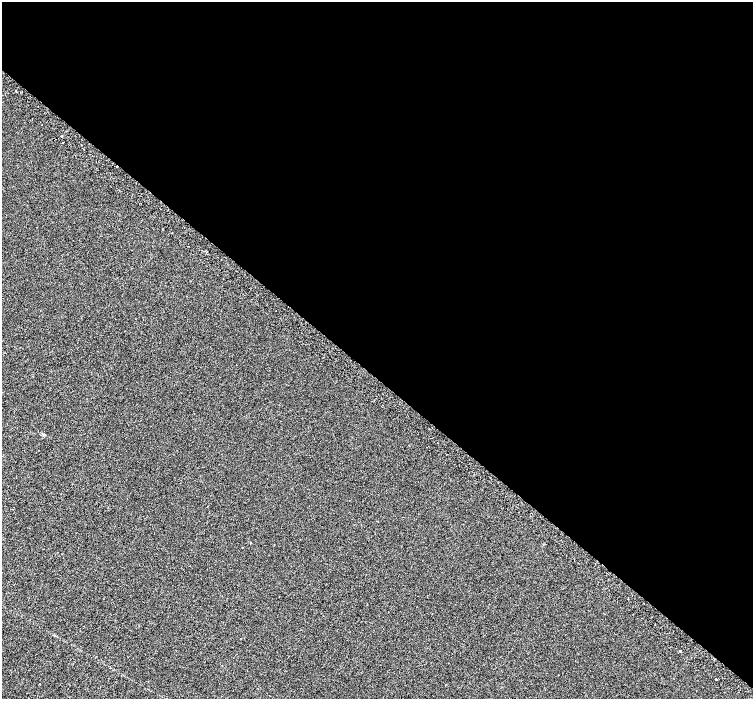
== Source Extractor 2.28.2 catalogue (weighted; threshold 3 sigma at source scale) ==
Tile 3 of 4 x 4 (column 3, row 1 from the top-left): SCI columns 3074-4575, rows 4503-5895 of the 6139 x 6154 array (HDU 1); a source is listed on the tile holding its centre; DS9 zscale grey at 2 x 2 block average (1 PNG px = mean of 2 x 2 image px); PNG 755 x 701 px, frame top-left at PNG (2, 2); no overlay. Shown black and unused: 54% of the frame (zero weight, under 2 of 3 exposures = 4% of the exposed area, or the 3 px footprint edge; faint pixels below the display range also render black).
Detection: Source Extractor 2.28.2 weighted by HDU 2 'WHT'; one run over the whole footprint, this tile lists its part. Background 0.00116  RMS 0.0055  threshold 0.0246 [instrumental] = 3 sigma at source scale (4.5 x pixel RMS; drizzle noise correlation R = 1.50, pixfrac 1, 0.0396/0.0396 arcsec/px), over >= 5 px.
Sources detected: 8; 1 cosmic-ray / hot-pixel residue — not listed; the other 7 listed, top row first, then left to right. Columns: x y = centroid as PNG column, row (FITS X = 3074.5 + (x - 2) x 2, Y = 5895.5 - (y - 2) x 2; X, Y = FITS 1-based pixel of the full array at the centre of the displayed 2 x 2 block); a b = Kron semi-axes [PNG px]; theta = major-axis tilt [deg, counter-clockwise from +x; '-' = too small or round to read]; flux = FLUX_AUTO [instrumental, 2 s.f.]
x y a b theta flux
16 91 3 2 - 0.88
61 136 2 2 - 20
63 142 2 2 - 0.68
172 233 2 2 - 0.59
250 543 3 2 - 0.58
680 651 2 2 - 2
716 679 2 2 - 13